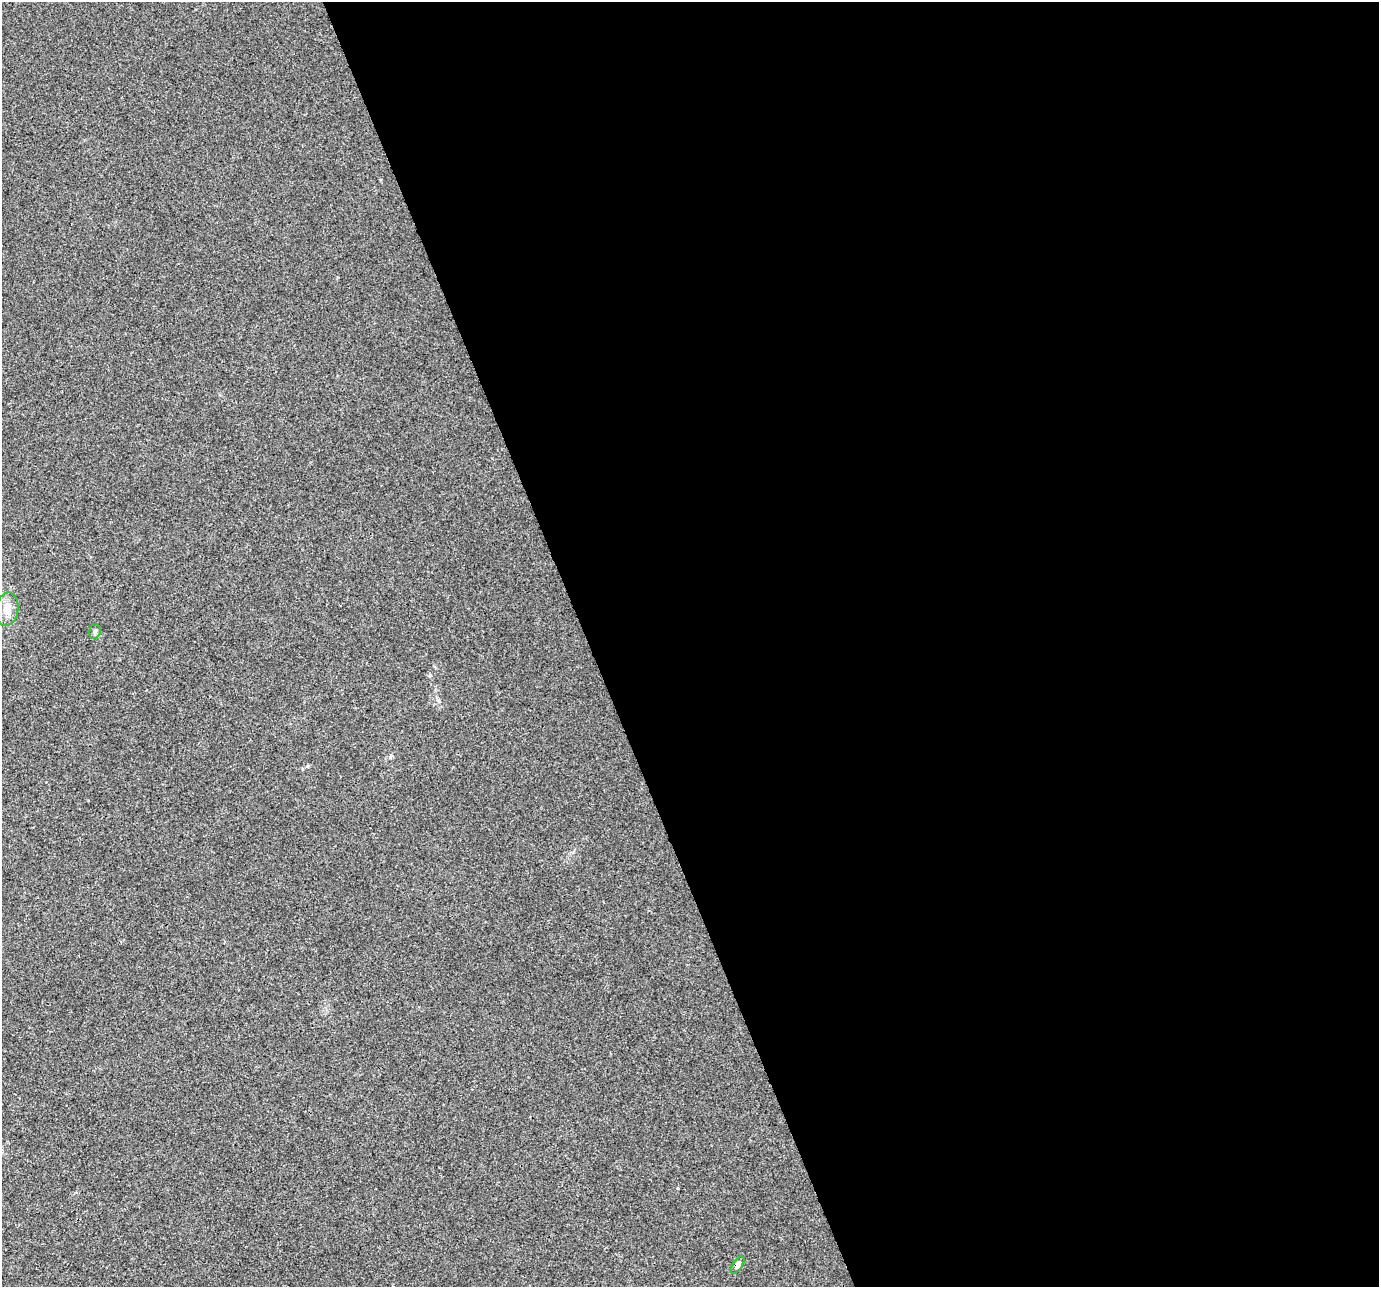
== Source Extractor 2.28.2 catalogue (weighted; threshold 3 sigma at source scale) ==
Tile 8 of 4 x 4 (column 4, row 2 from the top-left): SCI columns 4133-5509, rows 2704-3988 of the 5509 x 5350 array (HDU 1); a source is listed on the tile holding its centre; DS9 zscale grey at full resolution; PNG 1381 x 1289 px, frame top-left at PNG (2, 2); each listed source drawn as its Kron ellipse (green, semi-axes under 4 px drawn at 4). Shown black and unused: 57% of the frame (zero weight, under 3 of 4 exposures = <1% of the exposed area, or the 3 px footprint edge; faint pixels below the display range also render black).
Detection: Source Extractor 2.28.2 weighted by HDU 2 'WHT'; one run over the whole footprint, this tile lists its part. Background 0.011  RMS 0.003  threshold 0.0136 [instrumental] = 3 sigma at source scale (4.5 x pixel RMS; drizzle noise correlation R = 1.50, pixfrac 1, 0.0396/0.0396 arcsec/px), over >= 5 px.
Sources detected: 3; all 3 listed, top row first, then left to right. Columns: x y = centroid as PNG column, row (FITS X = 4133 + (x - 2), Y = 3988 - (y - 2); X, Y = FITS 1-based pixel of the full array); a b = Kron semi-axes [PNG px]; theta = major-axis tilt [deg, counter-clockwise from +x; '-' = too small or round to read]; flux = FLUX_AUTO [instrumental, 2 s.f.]
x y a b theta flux
7 609 17 11 81 3.3
95 631 8 5 76 0.63
738 1265 10 5 57 1
Overlapping masked pixels (flux is a lower limit): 1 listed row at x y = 738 1265